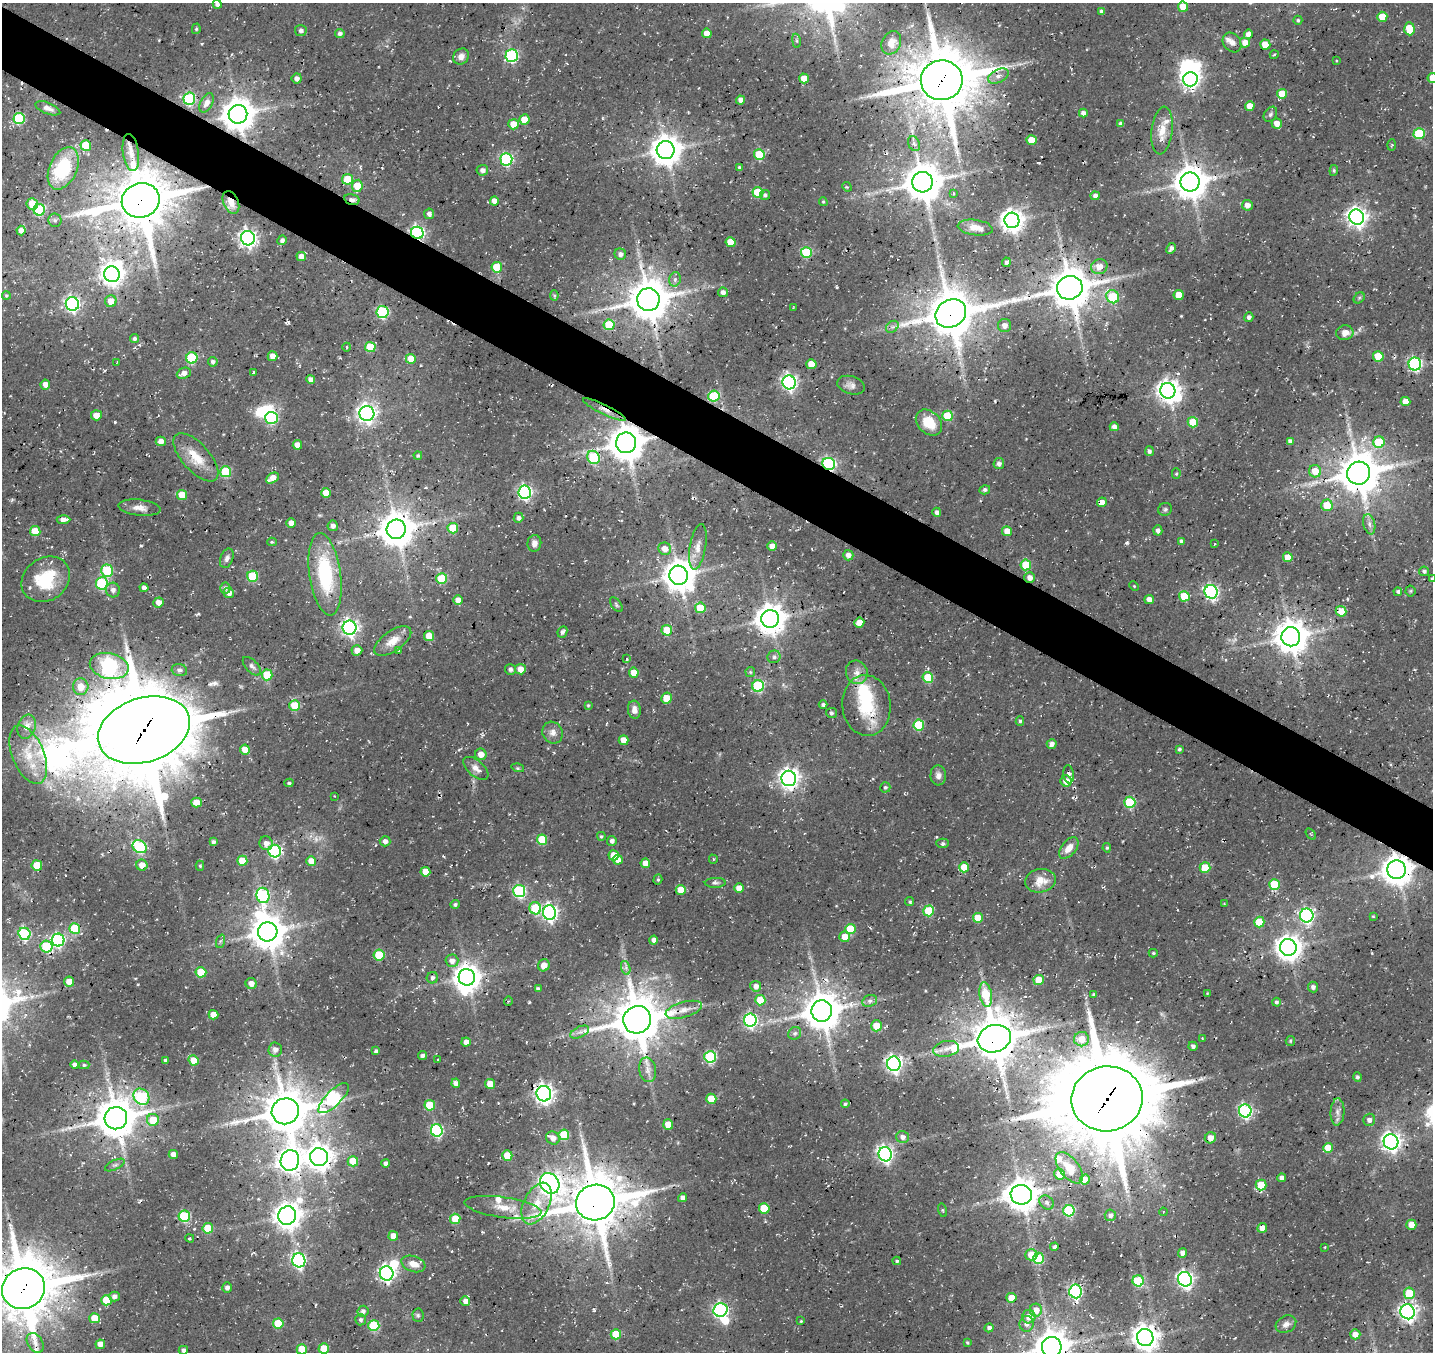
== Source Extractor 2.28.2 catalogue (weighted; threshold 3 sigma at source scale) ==
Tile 11 of 4 x 4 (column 3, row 3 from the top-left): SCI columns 2984-4414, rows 1683-3032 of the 5960 x 5999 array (HDU 1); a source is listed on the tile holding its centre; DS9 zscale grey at full resolution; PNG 1435 x 1354 px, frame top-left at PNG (2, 3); each listed source drawn as its Kron ellipse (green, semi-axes under 4 px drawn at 4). Shown black and unused: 5% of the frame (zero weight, under 3 of 4 exposures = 8% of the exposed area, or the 3 px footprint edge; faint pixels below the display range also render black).
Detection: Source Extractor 2.28.2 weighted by HDU 2 'WHT'; one run over the whole footprint, this tile lists its part. Background 0.0281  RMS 0.0035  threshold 0.0157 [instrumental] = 3 sigma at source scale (4.5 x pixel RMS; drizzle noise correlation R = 1.50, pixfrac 1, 0.0396/0.0396 arcsec/px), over >= 5 px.
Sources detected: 490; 5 too faint to see at this stretch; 9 inside a brighter object's white glare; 4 cosmic-ray / hot-pixel residue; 2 long thin detections or spike segments (spike, bleed or trail) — neither listed nor drawn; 10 inside a brighter listed object's ellipse — not listed separately; the other 460 listed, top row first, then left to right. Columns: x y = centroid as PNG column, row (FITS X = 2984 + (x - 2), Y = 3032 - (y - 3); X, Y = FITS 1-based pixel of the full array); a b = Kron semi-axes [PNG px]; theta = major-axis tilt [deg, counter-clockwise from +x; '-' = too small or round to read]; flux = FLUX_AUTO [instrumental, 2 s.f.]
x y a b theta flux
217 4 4 4 - 1.1
1183 7 5 5 - 6.2
1101 11 4 4 - 1.1
1382 17 5 5 - 7.3
1298 20 4 4 - 0.55
196 29 5 4 - 0.56
1409 29 6 5 - 9.4
301 30 6 5 - 1.2
340 33 4 4 - 1.1
707 33 5 4 - 3.2
1248 34 5 4 - 2.3
796 41 7 3 -81 0.52
1232 42 10 8 -50 1.8
891 43 12 9 65 3.8
1245 43 5 5 - 3.8
1265 45 5 5 - 4.9
1274 55 4 3 - 0.32
461 56 8 7 - 2.1
512 56 6 6 - 54
1336 61 3 2 - 0.26
998 76 11 6 26 2
297 78 5 5 - 1.4
804 78 5 5 - 4.8
1432 78 5 5 - 4.6
1190 79 7 7 - 170
942 80 21 20 - 2500
1282 94 5 5 - 6.1
189 99 6 6 - 39
741 100 4 4 - 2.4
207 103 10 6 60 1.9
1250 106 5 4 - 4.3
48 108 13 5 -22 1.8
1083 113 4 4 - 1.6
238 114 9 9 - 730
1270 114 8 6 58 0.93
19 118 5 5 - 29
524 120 5 5 - 5.5
1277 123 5 5 - 2.9
513 124 5 5 - 6.2
1121 124 4 4 - 1.3
1162 130 24 10 83 5.7
1419 134 5 5 - 20
1032 140 5 5 - 6.4
914 144 8 5 -64 0.97
86 145 5 5 - 13
1392 145 5 3 - 0.41
666 150 9 9 - 580
131 153 18 8 -82 3.4
759 155 5 5 - 16
506 159 6 6 - 55
739 167 3 3 - 0.43
63 168 22 13 65 20
482 170 6 5 - 1.5
1334 170 5 3 - 0.48
348 179 5 5 - 9.2
922 182 10 10 - 1000
1190 182 9 9 - 780
357 186 6 5 - 7.8
847 187 5 4 - 0.39
758 192 5 5 - 17
954 194 4 4 - 0.59
765 195 5 5 - 0.84
1095 196 4 4 - 1.5
352 199 8 5 -13 1.3
141 200 19 17 19 2000
494 201 4 4 - 2.8
231 202 12 7 -66 3.4
823 202 4 3 - 0.46
32 204 6 5 - 5.8
1247 205 5 5 - 2.3
39 210 6 6 - 34
429 214 5 5 - 1.8
1357 217 8 7 - 190
55 220 7 6 - 0.93
1012 220 8 7 - 290
975 228 17 7 -8 3.4
21 231 5 4 - 1.8
417 233 6 6 - 82
248 238 7 7 - 150
282 240 5 4 - 1.3
731 242 5 5 - 7.2
1171 248 6 3 63 1.2
806 253 5 5 - 27
620 254 6 5 - 1.6
301 257 5 4 - 3.3
1006 262 4 4 - 0.79
497 267 5 5 - 11
1099 267 8 7 - 4.2
112 274 8 7 - 260
675 279 7 5 75 1.2
1070 288 13 11 17 1200
723 292 5 5 - 1.8
6 295 4 4 - 0.42
554 295 5 4 - 0.5
1179 295 5 5 - 5.8
1113 297 7 6 - 16
1359 298 6 5 - 0.55
648 299 11 11 - 1200
111 301 6 6 - 3.8
72 304 7 6 - 99
793 308 3 2 - 0.25
383 312 6 6 - 40
951 313 16 13 31 1700
1249 317 5 4 - 1.2
609 325 5 5 - 12
1004 325 6 6 - 2
892 327 7 5 42 0.99
1345 333 8 7 - 3.1
135 339 4 4 - 0.93
347 347 4 3 - 0.27
370 347 5 5 - 12
272 356 5 5 - 3.2
1378 356 5 5 - 12
192 358 5 5 - 26
411 359 5 5 - 6.5
117 362 3 2 - 0.47
213 362 5 4 - 1.1
811 364 5 5 - 6.9
1415 364 6 6 - 62
253 372 3 3 - 3
184 373 7 5 22 2
311 379 4 4 - 1.8
789 382 7 6 - 110
45 384 5 5 - 2.2
851 385 14 9 -17 1.9
1168 391 8 7 - 270
714 396 5 5 - 27
1405 401 5 4 - 4.3
604 409 23 5 -26 2.4
367 414 7 7 - 170
96 415 5 5 - 4.5
948 416 5 5 - 16
271 418 6 6 - 41
1193 422 5 5 - 11
929 423 15 11 -44 9.4
1114 427 4 4 - 1.8
161 441 5 5 - 2.2
1290 441 4 4 - 1.2
1379 442 6 5 - 15
626 443 10 10 - 870
297 445 5 4 - 3.3
1149 451 5 4 - 1
418 456 4 4 - 0.62
196 457 30 13 -48 8.1
594 457 7 6 - 29
999 463 5 5 - 1.2
829 464 6 6 - 60
1315 471 6 6 - 5.6
226 472 5 5 - 21
1359 473 11 11 - 1200
1176 474 5 4 - 0.46
272 478 7 5 33 4.3
985 490 5 4 - 0.96
525 492 6 6 - 86
326 493 5 5 - 6
182 495 5 5 - 7.5
1102 502 5 4 - 2.8
1327 505 5 5 - 8.2
140 508 21 8 -6 3.1
1165 509 7 6 - 0.76
937 512 4 4 - 1.1
518 518 5 5 - 1.2
63 520 7 4 3 2.6
291 523 5 4 - 3.6
1369 524 10 6 -77 1.5
333 526 5 5 - 1.6
453 528 5 5 - 11
396 529 9 9 - 820
1158 530 5 4 - 1.4
35 531 5 5 - 9.8
1007 531 5 4 - 4.6
1181 541 4 4 - 0.94
272 542 4 4 - 0.55
534 543 8 7 - 1.8
1215 544 3 2 - 0.31
772 546 5 5 - 4.1
698 547 23 8 80 3.6
665 549 6 6 - 3.3
848 555 5 5 - 2
1288 557 5 5 - 5.3
227 558 10 6 68 1.3
1026 565 5 5 - 12
107 571 6 5 - 21
1424 571 5 4 - 0.94
325 574 41 16 -82 30
679 575 9 9 - 650
253 576 5 5 - 21
1030 578 5 5 - 2.3
46 579 26 21 36 19
442 579 5 5 - 18
1432 579 3 3 - 0.61
102 583 6 6 - 35
1134 586 5 3 - 0.33
144 588 4 4 - 1.5
225 588 5 5 - 1.1
113 590 7 7 - 1.4
1410 591 5 5 - 0.51
1211 592 7 6 - 82
1398 592 4 4 - 0.83
229 593 5 5 - 2
1184 596 5 5 - 11
1149 599 5 4 - 2.5
458 600 5 4 - 3.7
158 602 5 5 - 2.5
616 605 8 5 -53 0.65
700 608 5 5 - 7.9
1341 611 5 5 - 6.5
770 619 9 9 - 610
859 622 5 5 - 3.4
350 628 7 7 - 140
667 630 5 5 - 11
562 632 6 4 63 1
429 636 5 5 - 7.5
1291 637 9 9 - 750
393 641 21 10 34 5.3
357 650 5 5 - 2.8
399 650 4 3 - 0.38
774 657 7 6 - 1.1
627 659 4 3 - 0.59
109 666 20 12 -12 89
252 666 11 6 -46 1.2
520 669 5 5 - 3.8
179 670 8 6 -13 1.4
510 670 5 5 - 1.1
750 672 5 5 - 0.47
857 672 12 11 - 2.7
634 673 5 5 - 5.8
267 675 5 5 - 14
928 678 5 5 - 17
758 686 6 6 - 31
81 687 8 8 - 5.1
666 698 5 5 - 6.8
588 705 4 4 - 0.43
823 705 4 4 - 0.89
866 705 30 24 -84 18
295 706 5 5 - 13
634 710 9 6 -84 2.1
831 713 5 5 - 0.7
1020 721 4 4 - 0.59
919 725 5 5 - 21
27 727 12 9 70 3.7
144 730 47 32 18 4200
552 733 11 10 - 2.3
623 740 5 5 - 4.2
1052 744 5 4 - 1.7
1179 749 4 4 - 0.62
245 750 5 5 - 5.6
481 754 6 5 - 3.1
28 755 31 16 -68 12
476 768 15 8 -40 2.3
518 768 6 4 -16 0.56
1069 774 9 5 -83 1.2
938 775 10 8 -88 1.8
789 778 8 7 - 210
1066 781 5 5 - 4.4
289 783 4 3 - 0.56
885 787 5 5 - 0.75
334 796 3 2 - 0.22
1130 802 6 5 - 27
196 803 5 5 - 5.2
1311 834 6 3 -54 0.4
601 836 4 4 - 0.54
542 840 5 5 - 12
385 841 5 5 - 1.4
612 841 5 5 - 1.2
213 842 4 4 - 1
266 843 7 6 - 2.1
943 843 6 4 -1 0.72
140 847 7 6 - 36
1069 848 12 7 51 3.5
1107 848 4 4 - 0.51
275 851 6 6 - 62
614 855 5 5 - 6.5
713 859 4 3 - 0.46
618 860 5 5 - 3
242 861 5 5 - 8.8
311 861 5 5 - 4.5
645 863 5 4 - 3.6
37 865 5 5 - 11
142 865 6 5 - 4
200 866 5 4 - 0.54
964 867 5 5 - 6.5
1205 868 5 5 - 12
1397 870 9 9 - 640
425 872 5 5 - 3.9
658 880 5 4 - 0.53
1040 881 16 11 8 5.6
715 883 10 5 1 0.99
1274 885 5 5 - 12
739 888 5 5 - 4.2
681 890 5 5 - 5.8
519 891 6 6 - 46
263 895 8 6 -77 47
910 902 5 4 - 0.53
455 904 5 4 - 0.88
1224 904 4 2 - 0.27
535 908 6 6 - 20
929 911 5 5 - 17
549 913 7 6 - 110
1307 915 7 6 - 84
1373 916 3 3 - 0.34
978 918 5 5 - 6.5
1259 922 5 5 - 7.9
75 929 5 5 - 18
850 929 5 5 - 14
268 932 10 9 - 790
24 934 6 6 - 42
845 937 5 5 - 3.9
58 940 6 6 - 55
654 940 4 4 - 1.7
221 941 7 4 69 0.67
46 947 6 6 - 26
1288 947 8 8 - 370
1153 953 4 4 - 0.45
379 955 5 5 - 16
452 961 6 6 - 2.4
544 965 6 5 - 3.2
626 968 7 4 -73 1.1
201 972 5 5 - 11
467 977 8 8 - 440
432 978 6 5 - 0.94
1039 980 5 5 - 7.4
69 982 5 5 - 3.3
251 983 6 5 - 2.1
756 986 5 5 - 2
1313 987 5 5 - 1.2
538 989 4 4 - 1
1207 993 4 3 - 0.27
986 994 12 6 -80 12
1094 995 3 3 - 0.57
760 1000 5 5 - 7.3
508 1001 4 3 - 0.34
870 1001 7 5 21 1
1276 1002 4 4 - 0.69
684 1010 19 7 16 3.4
822 1011 11 10 - 970
213 1015 5 5 - 4.8
637 1020 14 13 - 1600
750 1020 6 6 - 68
876 1026 5 5 - 6.4
580 1032 10 5 26 1.5
795 1033 7 6 - 0.92
1202 1038 4 3 - 0.33
994 1039 17 13 17 1400
1082 1039 7 7 - 3.9
1290 1041 5 4 - 0.42
466 1042 5 4 - 2.7
1193 1046 4 4 - 1.1
275 1049 7 7 - 1.8
946 1049 13 7 11 2.9
376 1051 4 3 - 0.84
422 1055 4 3 - 1.1
710 1057 6 6 - 32
165 1060 3 3 - 0.72
193 1060 5 5 - 6.1
438 1060 3 2 - 0.33
894 1064 7 7 - 140
75 1065 4 4 - 1.5
84 1065 5 4 - 0.59
648 1070 12 8 -79 2.4
1357 1077 5 4 - 0.85
456 1083 4 4 - 1.9
490 1084 5 5 - 4.8
544 1094 8 7 - 190
141 1097 8 7 - 32
334 1098 20 7 45 57
711 1099 5 5 - 7.9
1107 1099 36 32 8 4300
845 1104 4 3 - 0.66
430 1105 5 5 - 12
285 1111 13 13 - 1300
1245 1111 6 6 - 70
1337 1112 13 7 88 2.1
116 1118 11 11 - 1100
153 1120 6 6 - 8
1369 1120 6 6 - 1.4
668 1124 5 5 - 5.6
437 1130 6 6 - 47
564 1135 5 5 - 14
903 1137 6 6 - 1.9
553 1138 7 6 - 2.9
1210 1138 6 5 - 3.1
1391 1142 8 7 - 180
1328 1148 5 5 - 5.8
173 1154 4 4 - 2.3
885 1154 7 6 - 110
507 1155 5 5 - 8.2
319 1157 9 9 - 400
290 1160 10 9 - 270
353 1161 5 5 - 9
385 1163 4 4 - 1.3
115 1165 11 4 25 0.98
1069 1168 18 9 -51 5.9
1059 1174 5 5 - 4.7
1282 1178 4 4 - 1.8
1085 1180 5 5 - 4.5
550 1183 11 9 -54 200
1261 1185 5 5 - 9.1
1021 1195 10 10 - 720
683 1198 4 4 - 2
595 1202 19 17 14 1900
1047 1202 8 6 -43 1.1
537 1204 22 12 64 7.9
503 1207 39 10 -8 6.8
764 1208 5 5 - 11
943 1210 7 3 -76 0.39
1069 1211 5 5 - 33
1163 1212 4 3 - 0.36
287 1215 9 8 - 440
1110 1215 6 5 - 1.1
184 1216 5 5 - 29
455 1219 5 5 - 11
1411 1225 5 5 - 5.5
208 1228 5 5 - 12
1262 1228 5 4 - 3.2
393 1236 5 5 - 3.9
190 1238 4 3 - 0.44
1054 1247 4 3 - 0.79
1325 1247 3 2 - 0.28
1183 1253 5 4 - 2.2
1031 1255 6 5 - 6.8
1039 1258 5 5 - 17
299 1260 7 6 - 74
897 1261 4 3 - 0.6
413 1264 12 7 -19 3.5
387 1273 7 6 - 110
1185 1279 7 6 - 120
1138 1281 5 5 - 17
227 1288 5 5 - 1.3
23 1289 22 20 25 2300
1075 1291 7 6 - 67
1409 1293 5 5 - 13
114 1296 5 5 - 1.4
1011 1298 5 5 - 5.9
106 1300 5 5 - 11
465 1301 5 5 - 2
720 1310 7 6 - 87
1036 1310 6 6 - 3.6
363 1311 5 5 - 1.3
1408 1312 7 7 - 150
418 1315 6 5 - 0.65
1029 1317 7 6 - 3.2
95 1318 5 5 - 6.5
360 1320 5 5 - 0.83
801 1321 4 3 - 0.36
278 1323 5 5 - 12
1027 1324 8 7 - 1.9
1286 1324 11 8 28 1.9
374 1326 5 5 - 24
989 1328 5 4 - 1.1
616 1334 5 5 - 13
1355 1334 5 5 - 2.9
1145 1337 9 8 - 390
35 1343 11 7 -57 2.3
967 1343 3 3 - 0.45
100 1344 5 4 - 2.9
1052 1347 10 9 - 840
324 1348 5 5 - 8.1
302 1349 5 5 - 6.9
183 1350 4 4 - 1.2
Overlapping masked pixels (flux is a lower limit): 35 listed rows (the first 20) at x y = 942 80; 238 114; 524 120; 131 153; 1190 182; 352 199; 141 200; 231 202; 417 233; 1070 288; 648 299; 951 313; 604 409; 626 443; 829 464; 1359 473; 396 529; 1030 578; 1341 611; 770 619
Isophote crosses this tile's border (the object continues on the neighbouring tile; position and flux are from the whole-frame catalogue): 7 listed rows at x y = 217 4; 1432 78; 1432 579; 23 1289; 1145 1337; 1052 1347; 302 1349
Unlisted compact peaks at least as high as the median listed source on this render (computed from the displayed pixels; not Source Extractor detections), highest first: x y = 1127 543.